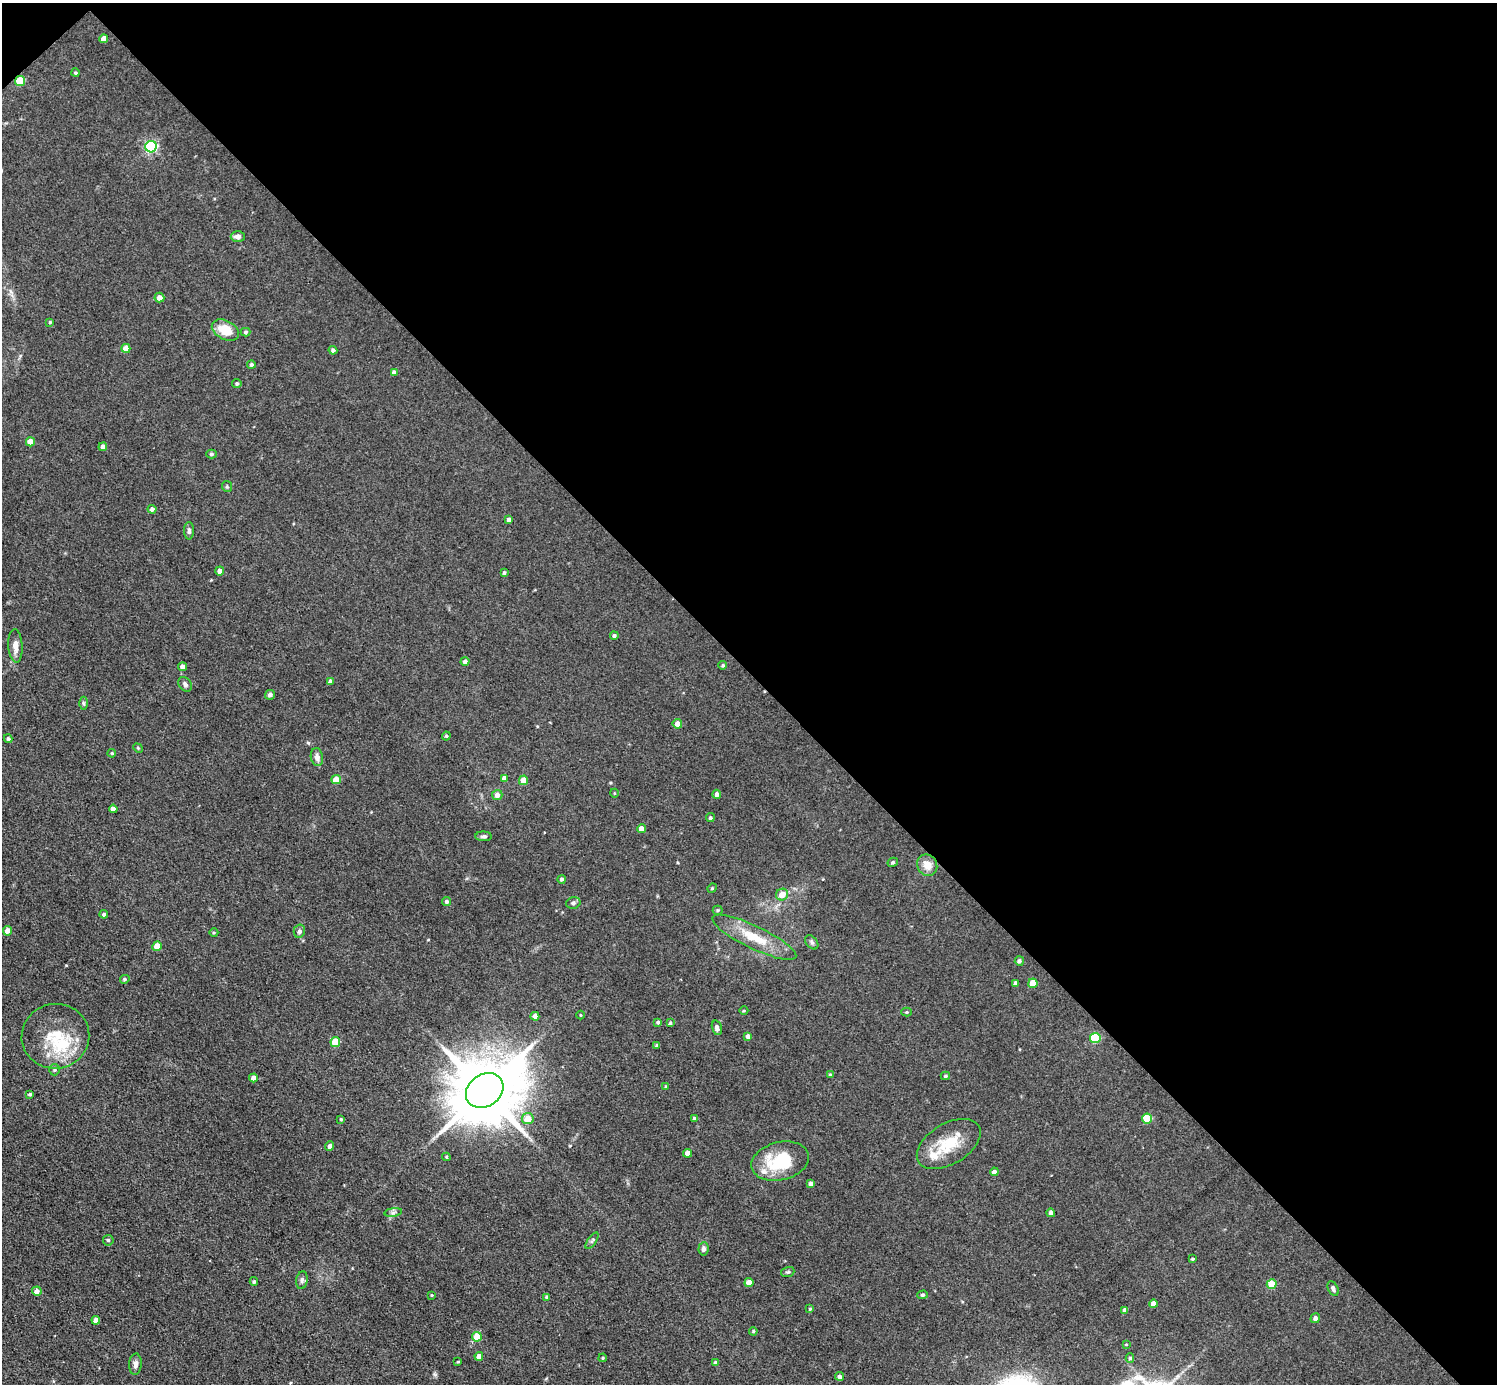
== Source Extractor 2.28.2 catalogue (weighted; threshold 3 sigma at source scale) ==
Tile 3 of 4 x 4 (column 3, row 1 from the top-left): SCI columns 2992-4486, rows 4445-5826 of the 5982 x 5981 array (HDU 1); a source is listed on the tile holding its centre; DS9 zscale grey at full resolution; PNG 1499 x 1386 px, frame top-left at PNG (2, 3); each listed source drawn as its Kron ellipse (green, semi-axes under 4 px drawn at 4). Shown black and unused: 49% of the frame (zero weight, under 3 of 5 exposures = <1% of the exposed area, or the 3 px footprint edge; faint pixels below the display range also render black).
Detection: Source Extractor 2.28.2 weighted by HDU 2 'WHT'; one run over the whole footprint, this tile lists its part. Background 0.0512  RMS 0.0068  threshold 0.0305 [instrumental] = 3 sigma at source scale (4.5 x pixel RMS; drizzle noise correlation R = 1.50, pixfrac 1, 0.05/0.05 arcsec/px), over >= 5 px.
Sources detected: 131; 3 inside a brighter listed object's ellipse — not listed separately; the other 128 listed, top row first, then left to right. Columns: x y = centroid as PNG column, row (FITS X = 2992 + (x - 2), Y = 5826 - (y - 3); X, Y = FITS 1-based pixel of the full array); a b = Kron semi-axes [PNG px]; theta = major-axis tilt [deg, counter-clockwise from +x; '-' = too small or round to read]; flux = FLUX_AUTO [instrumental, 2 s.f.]
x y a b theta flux
104 39 4 4 - 6.3
75 73 4 4 - 0.92
20 81 5 5 - 29
151 147 6 5 - 95
238 237 7 5 -2 3.2
159 298 5 5 - 4.4
50 322 4 4 - 0.76
225 330 14 9 -28 13
246 332 5 4 - 1.2
126 348 4 4 - 9
333 350 4 4 - 1.8
251 364 4 4 - 1.1
394 373 4 4 - 2.8
237 384 4 4 - 1.2
30 442 4 4 - 10
103 447 4 4 - 2.5
211 454 5 4 - 1.3
227 486 5 5 - 0.99
152 509 4 4 - 2
509 520 4 4 - 2.4
189 531 9 5 -90 2
220 571 4 4 - 3.7
504 573 4 3 - 1.1
614 636 4 4 - 1.4
15 646 17 7 -86 4.9
465 661 4 4 - 2.1
723 665 4 4 - 0.91
182 667 4 4 - 3
330 682 4 4 - 3.1
185 684 8 6 -52 1.9
270 695 5 4 - 2.4
83 703 6 4 -89 1.1
677 724 5 4 - 4.4
446 736 4 4 - 0.81
8 739 4 4 - 1.1
138 748 5 4 - 0.73
112 753 4 3 - 0.76
317 757 9 6 -80 3.3
504 778 4 4 - 3.7
336 779 5 4 - 10
523 780 5 4 - 9.9
614 793 4 3 - 0.54
717 794 4 4 - 2.5
497 795 5 5 - 3.4
113 809 4 4 - 4.7
710 818 4 4 - 1.2
641 829 4 4 - 5.8
484 836 8 5 -1 1.6
893 862 5 4 - 1
927 865 11 10 - 6.8
562 879 4 4 - 1.3
712 888 5 4 - 0.78
782 895 6 6 - 6.8
447 901 4 4 - 1.7
573 903 7 5 15 1.6
718 910 5 4 - 0.91
104 914 4 3 - 1.3
7 931 5 4 - 4.5
299 931 6 5 - 1.9
214 932 4 3 - 0.69
754 937 46 11 -26 21
812 942 8 5 -51 1.5
157 946 5 4 - 11
1019 961 4 4 - 1.5
125 979 5 4 - 1.1
1016 983 4 4 - 3
1033 983 5 4 - 13
744 1011 4 3 - 0.65
907 1012 5 4 - 0.83
580 1015 4 3 - 0.56
535 1016 4 4 - 4.5
658 1022 4 3 - 1.3
670 1023 4 3 - 0.93
717 1028 7 5 -74 2.1
55 1036 34 32 13 32
748 1036 4 4 - 2.8
1095 1038 5 5 - 42
335 1042 5 5 - 19
657 1046 4 3 - 1.5
54 1070 5 5 - 1.3
830 1075 4 4 - 1
945 1076 4 3 - 0.96
253 1078 4 4 - 4.6
666 1086 4 3 - 0.74
485 1090 20 16 36 6700
30 1094 3 3 - 1.1
694 1118 4 4 - 1.4
341 1119 4 3 - 0.79
528 1119 6 5 - 8.5
1147 1119 5 5 - 22
949 1144 35 20 31 24
329 1146 5 4 - 2
688 1153 4 4 - 4.6
446 1157 4 3 - 0.84
780 1161 29 19 14 33
994 1172 4 4 - 3
811 1184 4 4 - 2.3
393 1212 9 4 9 1.7
1051 1213 4 4 - 2.3
108 1240 5 5 - 1.4
592 1241 9 3 56 1.2
703 1249 6 5 - 2
1192 1259 3 3 - 0.98
788 1272 7 5 19 1.1
302 1280 9 5 81 1.9
254 1282 4 3 - 1
749 1282 4 4 - 7.5
1272 1284 5 5 - 19
1333 1289 8 5 -64 2.1
37 1291 5 4 - 4.2
432 1295 3 2 - 0.55
923 1295 5 4 - 1
546 1297 4 3 - 0.77
1153 1304 4 4 - 4.5
810 1309 4 4 - 0.84
1125 1310 4 4 - 3.5
1315 1318 5 4 - 2.2
96 1320 4 4 - 4.4
753 1331 4 3 - 0.75
477 1337 5 4 - 16
1126 1344 4 3 - 0.57
479 1356 4 4 - 5.6
603 1358 4 3 - 0.71
1130 1358 4 4 - 1.2
458 1362 3 2 - 0.57
716 1363 4 4 - 3
135 1364 10 6 86 2.8
839 1376 4 4 - 2
Overlapping masked pixels (flux is a lower limit): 1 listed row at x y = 20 81